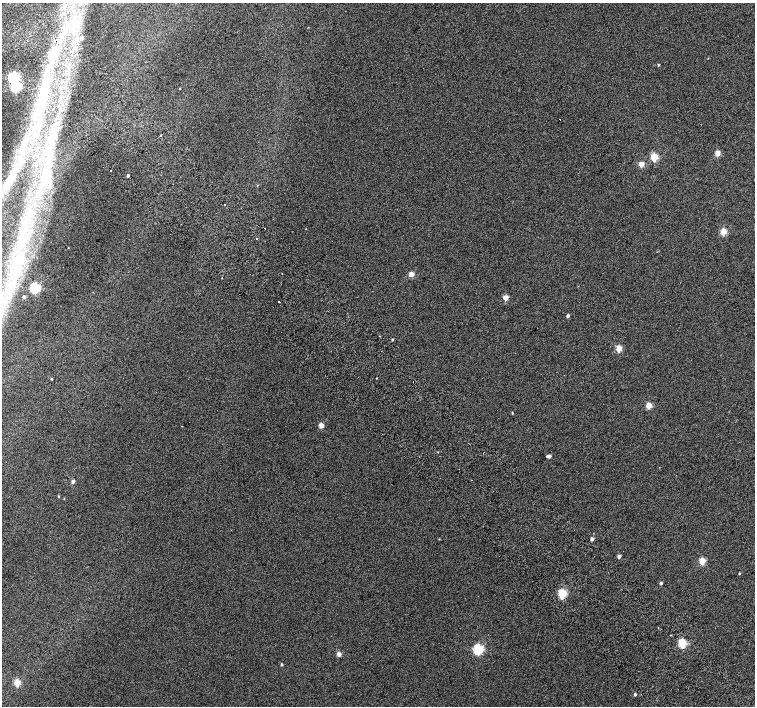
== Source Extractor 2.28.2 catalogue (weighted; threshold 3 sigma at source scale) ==
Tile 11 of 4 x 4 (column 3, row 3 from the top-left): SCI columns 3063-4567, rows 1672-3079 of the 6118 x 6093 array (HDU 1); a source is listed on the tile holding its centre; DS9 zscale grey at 2 x 2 block average (1 PNG px = mean of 2 x 2 image px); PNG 757 x 708 px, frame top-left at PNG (2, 3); no overlay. Shown black and unused: <1% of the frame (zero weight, under 2 of 3 exposures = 3% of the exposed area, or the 3 px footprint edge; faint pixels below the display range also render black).
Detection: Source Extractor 2.28.2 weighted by HDU 2 'WHT'; one run over the whole footprint, this tile lists its part. Background 0.0415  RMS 0.035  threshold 0.158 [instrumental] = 3 sigma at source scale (4.5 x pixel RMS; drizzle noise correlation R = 1.50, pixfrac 1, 0.0396/0.0396 arcsec/px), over >= 5 px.
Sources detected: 63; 1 inside a brighter object's white glare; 4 cosmic-ray / hot-pixel residue — not listed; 1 inside a brighter listed object's ellipse — not listed separately; the other 57 listed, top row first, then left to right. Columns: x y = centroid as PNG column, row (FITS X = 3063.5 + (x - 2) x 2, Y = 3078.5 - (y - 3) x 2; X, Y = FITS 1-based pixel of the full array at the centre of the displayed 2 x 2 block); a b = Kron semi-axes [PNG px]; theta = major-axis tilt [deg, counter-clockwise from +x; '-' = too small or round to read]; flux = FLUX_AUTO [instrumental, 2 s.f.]
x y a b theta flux
81 38 3 3 - 29
53 54 5 4 - 190
658 65 3 2 - 6.7
13 77 4 3 - 1200
46 81 19 13 86 260
16 87 4 3 - 1200
40 100 7 4 -81 45
37 106 6 3 -26 33
53 109 2 2 - 15
36 115 10 6 -56 73
560 120 2 2 - 25
161 135 3 2 - 7
718 153 3 3 - 140
654 157 3 3 - 380
641 164 3 3 - 130
48 165 45 9 82 390
111 170 2 2 - 3.5
12 175 12 4 76 65
128 176 3 2 - 13
225 204 2 2 - 16
723 231 3 3 - 260
257 238 2 2 - 5.2
21 244 11 5 59 76
21 258 7 3 41 27
16 272 8 6 14 68
282 274 2 2 - 8.1
411 274 3 3 - 110
35 288 4 3 - 970
24 297 3 2 - 23
506 298 3 3 - 110
278 301 2 2 - 22
568 316 3 3 - 19
392 339 3 3 - 8
619 348 3 3 - 210
376 378 2 2 - 3.8
52 379 3 3 - 5
413 381 2 2 - 5.9
649 405 3 3 - 210
512 413 3 2 - 4.5
321 425 3 3 - 110
181 426 2 2 - 5
549 456 4 3 - 36
73 481 3 3 - 30
58 496 3 3 - 6.1
592 539 2 2 - 34
619 556 3 3 - 29
702 561 3 3 - 250
739 573 3 2 - 5.4
661 583 3 3 - 17
562 594 3 3 - 600
671 635 2 2 - 9.7
682 643 3 3 - 480
478 649 4 3 - 910
339 654 3 3 - 68
282 664 3 2 - 9.2
17 683 3 3 - 220
635 694 3 2 - 14
Diffuse or blended objects may show on this block-average render without a row.